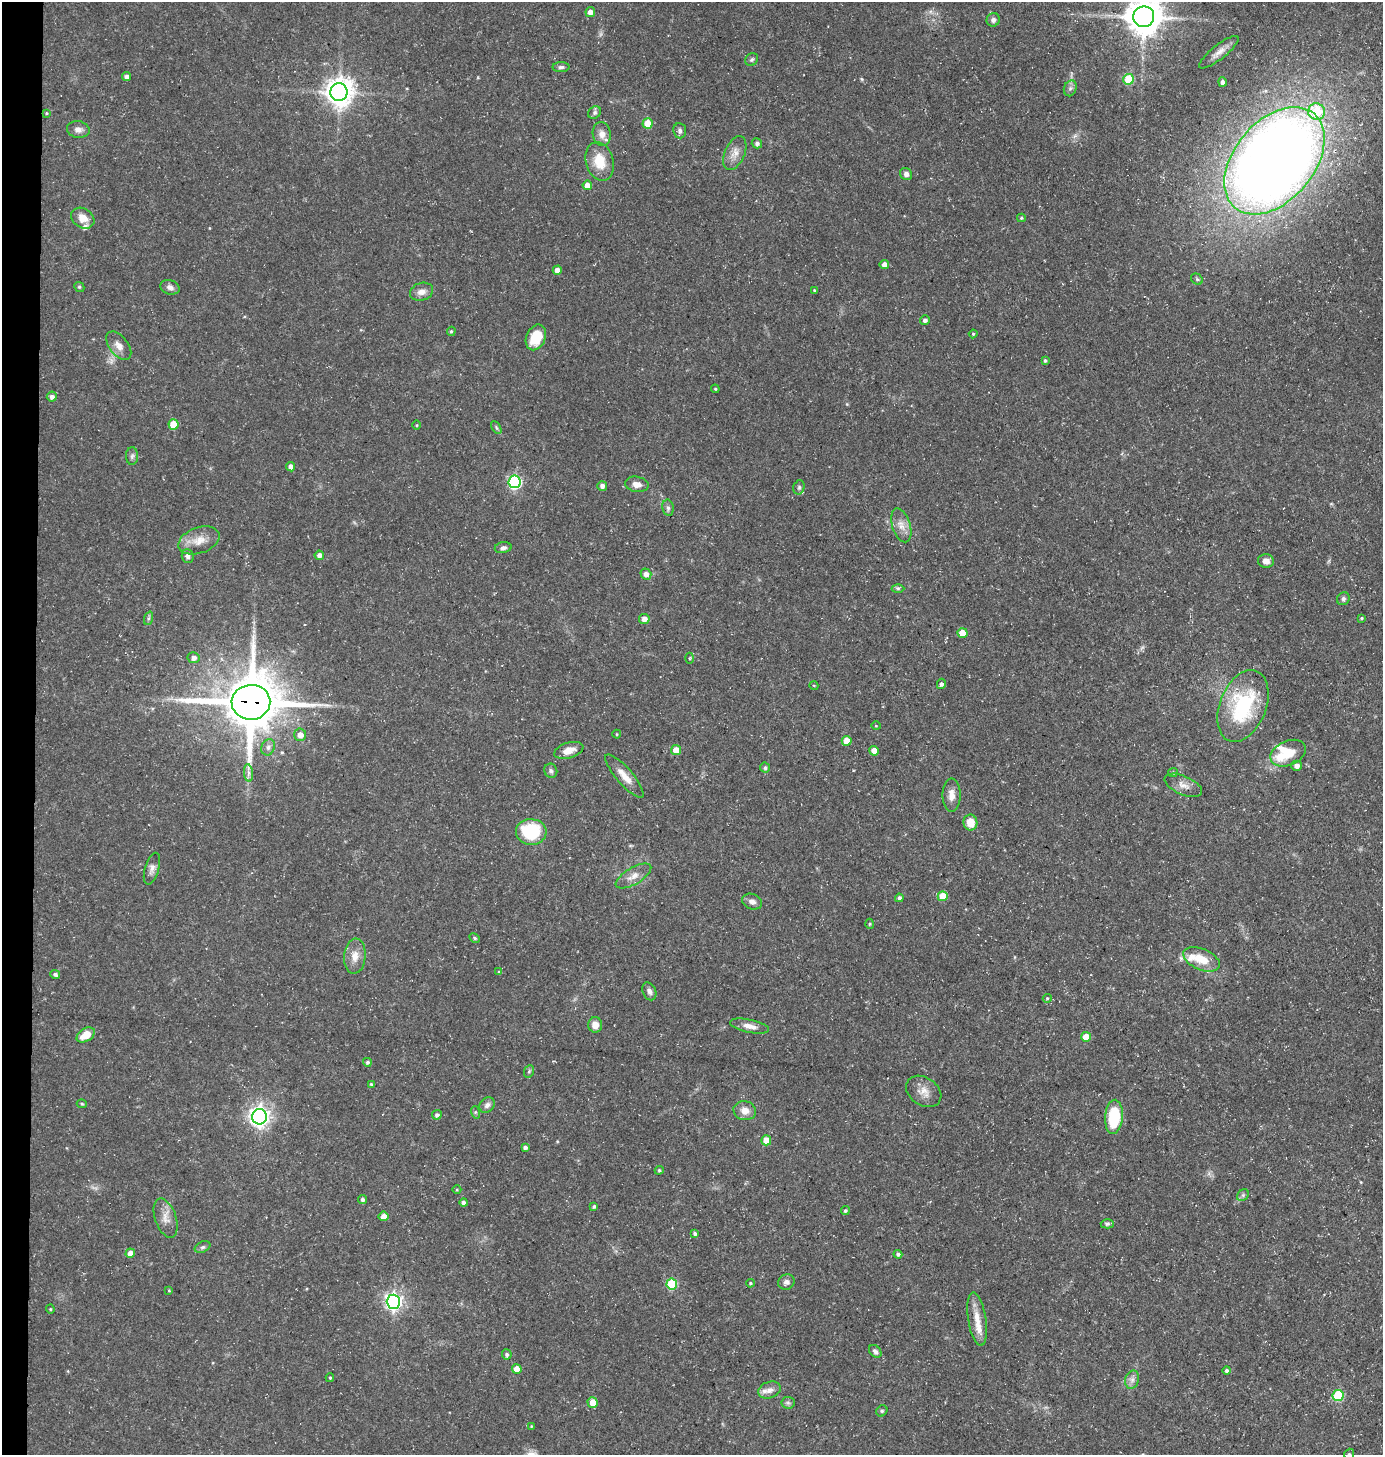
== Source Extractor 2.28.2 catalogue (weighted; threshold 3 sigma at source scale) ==
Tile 4 of 3 x 3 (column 1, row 2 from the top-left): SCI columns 101-1481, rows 1455-2907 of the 4388 x 4361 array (HDU 1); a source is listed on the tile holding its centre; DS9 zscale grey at full resolution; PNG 1385 x 1457 px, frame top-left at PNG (2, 2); each listed source drawn as its Kron ellipse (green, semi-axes under 4 px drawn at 4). Shown black and unused: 2% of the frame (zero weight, under 3 of 5 exposures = <1% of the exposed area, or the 3 px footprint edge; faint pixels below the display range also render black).
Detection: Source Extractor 2.28.2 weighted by HDU 2 'WHT'; one run over the whole footprint, this tile lists its part. Background 0.15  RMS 0.0054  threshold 0.0244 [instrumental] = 3 sigma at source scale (4.5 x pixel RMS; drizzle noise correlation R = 1.50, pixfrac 1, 0.05/0.05 arcsec/px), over >= 5 px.
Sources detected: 160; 1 cosmic-ray / hot-pixel residue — neither listed nor drawn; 6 inside a brighter listed object's ellipse — not listed separately; the other 153 listed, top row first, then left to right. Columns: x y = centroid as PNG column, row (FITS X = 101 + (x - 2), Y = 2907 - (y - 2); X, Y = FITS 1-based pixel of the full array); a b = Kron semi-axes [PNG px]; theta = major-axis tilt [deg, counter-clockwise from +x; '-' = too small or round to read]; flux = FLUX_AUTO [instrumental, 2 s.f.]
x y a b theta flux
590 12 5 5 - 3.6
1144 17 10 10 - 1300
993 20 7 6 - 2
1219 52 24 7 38 4.4
752 59 7 6 - 1.1
561 67 8 5 1 1.4
127 77 4 4 - 2.4
1129 79 5 5 - 22
1222 82 5 4 - 1.7
1070 88 8 6 69 1.5
339 92 9 8 - 690
1317 112 8 8 - 25
47 113 4 3 - 0.54
595 113 7 5 47 1.4
648 123 5 5 - 13
78 130 11 8 -7 2.7
680 131 7 6 - 1.5
602 134 12 9 -80 4.5
757 143 5 5 - 1.4
735 153 18 10 67 5.1
600 161 20 14 -75 12
1274 161 61 40 50 890
906 174 6 6 - 2
587 185 4 4 - 4.3
83 218 12 9 -33 5.9
1021 218 4 4 - 0.73
884 264 5 4 - 3.5
557 270 4 4 - 3.2
1197 279 6 5 - 0.98
79 287 5 4 - 0.77
170 287 10 7 -17 2.3
814 290 4 3 - 0.57
422 292 12 9 17 3.7
925 320 5 5 - 1.9
451 331 4 4 - 0.73
973 334 4 4 - 0.66
536 337 13 9 65 15
119 346 16 9 -52 4.4
1045 361 4 4 - 0.86
715 389 4 3 - 0.61
52 397 5 5 - 2.1
173 424 5 5 - 14
417 425 5 3 - 0.51
496 427 7 4 -60 0.95
132 456 9 6 88 1.5
291 467 4 4 - 3.1
515 482 6 6 - 87
637 484 12 7 -10 3.8
602 486 5 4 - 2.2
799 487 7 5 75 1.1
668 508 8 5 -80 1.4
901 525 17 9 -72 5
199 540 21 13 19 7.8
503 548 8 5 9 1.7
319 555 4 4 - 2.5
188 556 7 6 - 1.6
1266 561 8 7 - 3.3
646 574 5 5 - 3
898 588 6 4 -1 0.92
1343 599 7 6 - 1.3
149 618 7 4 70 0.98
1361 618 4 3 - 0.64
644 619 5 5 - 3.6
962 633 5 5 - 8.2
194 658 6 5 - 2.4
690 658 5 3 - 0.68
941 684 5 4 - 1.5
814 686 4 3 - 0.43
251 702 19 17 2 3300
1243 706 37 23 68 48
876 726 5 3 - 0.42
617 734 4 4 - 0.55
300 735 6 6 - 3.8
847 741 5 5 - 8.5
268 747 8 6 68 1.8
569 750 15 7 16 4.6
676 750 5 5 - 5.9
874 751 5 4 - 5.5
1288 753 18 12 24 11
1297 766 5 5 - 2.4
765 768 5 5 - 1.3
551 771 7 6 - 1.4
1173 772 5 4 - 0.61
248 773 9 4 -82 1.9
624 776 28 8 -49 6.4
1183 785 20 9 -24 4.5
951 795 16 9 90 4.1
970 822 8 7 - 7.9
531 832 15 13 -2 29
152 869 16 7 73 2.9
633 876 20 8 30 5.1
943 896 5 5 - 12
899 898 4 4 - 1.6
752 902 10 7 -22 2.7
870 924 5 3 - 0.53
475 938 6 4 -28 0.79
355 956 17 11 85 6.1
1202 959 19 10 -23 11
499 972 4 4 - 0.84
55 974 5 4 - 1.3
649 991 9 6 -66 2
1047 998 4 4 - 0.6
595 1025 8 7 - 4.4
750 1026 20 6 -12 4.4
86 1035 10 6 31 8.2
1086 1037 5 5 - 8
367 1062 4 4 - 1.1
529 1071 6 5 - 0.89
371 1084 3 3 - 0.66
924 1091 19 14 -34 6
82 1104 5 4 - 0.79
487 1105 8 7 - 2
745 1111 11 9 -14 4.8
475 1112 6 4 -72 0.75
437 1115 5 4 - 1.5
260 1117 8 7 - 310
1114 1117 17 9 85 27
766 1140 5 5 - 8.7
525 1147 4 3 - 1.4
659 1170 4 4 - 0.7
457 1190 4 3 - 0.51
1243 1195 6 5 - 1.2
363 1199 4 4 - 1.3
464 1203 4 4 - 1.9
594 1206 4 3 - 1.1
845 1211 4 4 - 1
384 1216 5 5 - 4.3
166 1218 20 10 -71 5.5
1107 1224 6 4 -1 1.2
695 1234 4 4 - 1.2
203 1247 8 5 26 1.3
130 1253 5 4 - 4.4
898 1254 4 4 - 1.4
786 1282 9 7 27 2.4
750 1283 4 3 - 0.65
672 1284 5 5 - 31
169 1290 4 3 - 0.5
393 1302 7 7 - 200
50 1309 4 4 - 0.64
977 1319 27 9 -81 7.9
875 1351 7 5 -46 1.7
507 1354 5 5 - 1.4
517 1369 5 5 - 7.3
1227 1370 4 4 - 1.2
330 1378 4 4 - 0.75
1132 1380 9 7 75 2.5
770 1390 12 8 18 3.3
1338 1395 5 5 - 30
593 1402 5 5 - 6.1
788 1403 6 6 - 1.3
882 1411 6 5 - 0.83
531 1426 4 3 - 0.46
1349 1454 6 4 70 0.81
Overlapping masked pixels (flux is a lower limit): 1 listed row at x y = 251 702
Isophote crosses this tile's border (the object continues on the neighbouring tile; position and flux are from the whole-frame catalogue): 2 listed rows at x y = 1144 17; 1349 1454